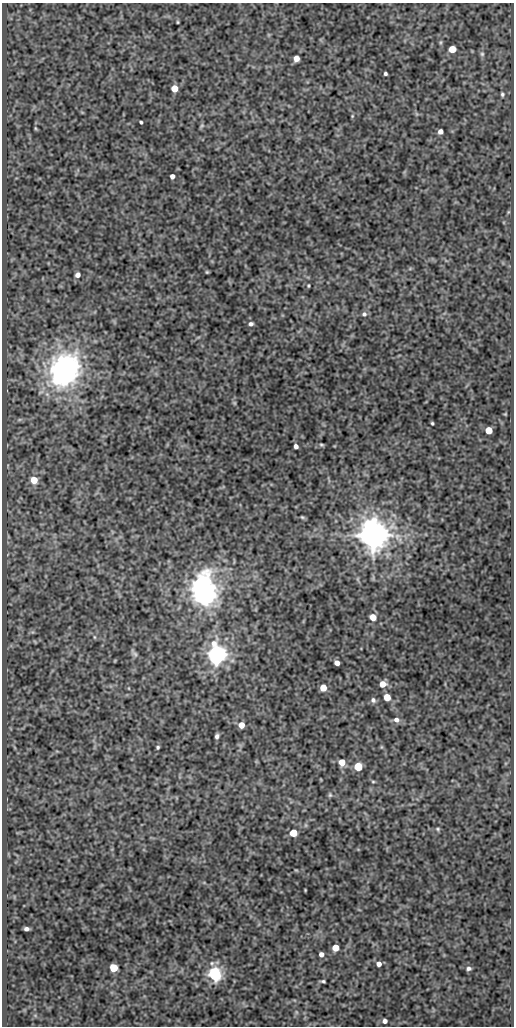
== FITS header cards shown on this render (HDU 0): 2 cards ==
NAXIS1  =                  512
NAXIS2  =                 1024

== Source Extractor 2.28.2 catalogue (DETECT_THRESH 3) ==
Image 512 x 1024 px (HDU 0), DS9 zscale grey, 1 PNG px = 1 image px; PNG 516 x 1028 px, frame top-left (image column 1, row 1024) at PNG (2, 3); no overlay
Background 183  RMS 0.65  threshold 1.96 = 3 sigma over >= 5 px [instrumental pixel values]
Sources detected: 58; all 58 listed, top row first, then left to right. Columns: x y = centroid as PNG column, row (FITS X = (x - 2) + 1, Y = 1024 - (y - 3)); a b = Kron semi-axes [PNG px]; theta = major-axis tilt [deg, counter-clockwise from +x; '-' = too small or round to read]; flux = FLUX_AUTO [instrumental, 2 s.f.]
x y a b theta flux
178 22 5 3 - 40
452 49 5 5 - 840
482 54 5 5 - 72
296 59 5 5 - 350
385 74 4 3 - 82
174 88 5 5 - 660
502 94 4 3 - 74
352 116 5 4 - 40
141 122 3 3 - 66
202 126 7 5 55 69
35 128 6 3 -71 48
440 131 5 4 - 190
172 176 4 4 - 170
508 212 6 4 71 41
207 272 4 4 - 48
78 275 4 4 - 220
308 286 3 3 - 48
364 314 7 6 - 120
251 324 6 5 - 120
65 370 28 23 65 10000
234 403 6 4 -89 59
505 414 3 3 - 35
432 423 3 3 - 56
489 430 5 5 - 980
321 445 6 4 -3 61
296 446 4 4 - 160
34 480 5 5 - 860
302 517 6 3 -19 63
373 535 8 8 - 110000
204 590 24 16 -87 9400
373 617 6 5 - 440
94 637 6 4 -89 46
134 653 12 5 -50 110
217 654 7 6 - 34000
337 663 5 4 - 260
382 684 5 5 - 560
323 688 5 5 - 740
387 697 5 5 - 800
373 700 7 6 - 130
396 720 7 6 - 190
241 725 5 5 - 480
217 736 5 4 - 110
158 747 3 3 - 63
342 762 5 5 - 590
358 767 5 5 - 2000
373 782 5 3 - 48
330 795 6 5 - 64
438 829 6 5 - 64
293 833 5 5 - 1200
26 929 5 4 - 140
335 948 5 5 - 830
321 954 4 4 - 200
379 964 5 4 - 230
113 968 5 5 - 1500
469 968 6 5 - 120
215 974 6 5 - 12000
323 981 4 3 - 68
385 1021 4 4 - 160

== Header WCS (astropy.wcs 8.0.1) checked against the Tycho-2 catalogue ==
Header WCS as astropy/WCSLIB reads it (CRVAL/CRPIX/CD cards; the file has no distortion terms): RA---SIN/DEC--SIN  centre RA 02:00:14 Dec -34:18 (30.06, -34.30 deg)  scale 1 arcsec/px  FOV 8.5' x 17.1'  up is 0 deg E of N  parity normal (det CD < 0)
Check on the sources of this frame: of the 58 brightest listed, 3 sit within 1.5 arcsec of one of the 6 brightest Tycho-2 stars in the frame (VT <= 12.33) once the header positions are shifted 0.39 arcsec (0.36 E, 0.14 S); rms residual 0.22 arcsec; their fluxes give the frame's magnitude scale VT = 22.53 - 2.5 log10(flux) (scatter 0.28 mag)
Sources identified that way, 3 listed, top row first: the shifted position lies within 1.5 arcsec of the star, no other Tycho-2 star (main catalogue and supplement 1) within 3.0 arcsec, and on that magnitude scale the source's flux lands within +1.5 / -3 mag of the star's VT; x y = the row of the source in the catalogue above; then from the Tycho-2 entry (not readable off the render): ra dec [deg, ICRS J2000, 3 dp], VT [Tycho-2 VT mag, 2 dp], TYC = Tycho-2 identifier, HIP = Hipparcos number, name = IAU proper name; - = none
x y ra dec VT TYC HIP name
373 535 30.019 -34.301 10.21 7008-1859-1 - -
217 654 30.071 -34.335 10.87 7008-1633-1 - -
215 974 30.072 -34.424 12.33 7008-1755-1 - -